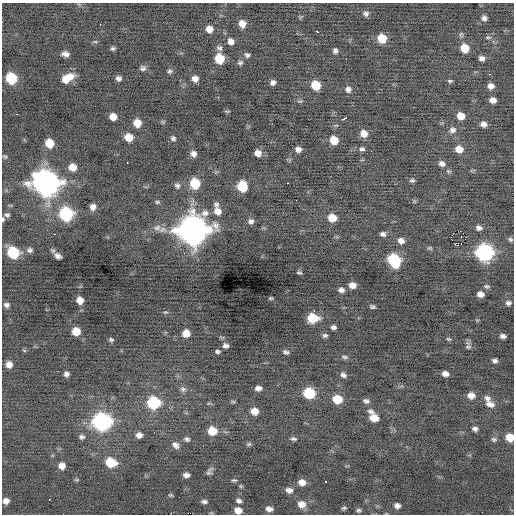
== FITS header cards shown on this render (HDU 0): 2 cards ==
NAXIS1  =                  512 / Axis length
NAXIS2  =                  512 / Axis length

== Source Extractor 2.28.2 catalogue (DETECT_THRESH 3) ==
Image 512 x 512 px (HDU 0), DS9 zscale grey, 1 PNG px = 1 image px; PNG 516 x 516 px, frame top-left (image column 1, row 512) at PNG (2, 3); no overlay
Background -0.191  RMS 0.9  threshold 2.7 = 3 sigma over >= 5 px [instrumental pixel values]
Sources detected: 170; all 170 listed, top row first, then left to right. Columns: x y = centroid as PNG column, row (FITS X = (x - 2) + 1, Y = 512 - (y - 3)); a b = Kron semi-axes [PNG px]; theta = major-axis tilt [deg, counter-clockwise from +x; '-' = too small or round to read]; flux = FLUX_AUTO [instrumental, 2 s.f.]
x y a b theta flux
366 14 6 6 - 180
484 18 5 5 - 200
100 24 2 2 - 41
242 24 7 6 - 500
209 29 6 6 - 470
316 31 3 3 - 240
488 37 7 3 7 88
382 38 7 7 - 1200
231 41 6 6 - 300
95 42 6 4 -1 77
113 48 4 3 - 110
219 48 8 6 -23 160
465 48 7 6 - 1100
335 51 5 4 - 160
66 54 7 5 -8 280
247 55 7 5 -40 140
482 58 6 5 - 230
219 59 7 7 - 1600
346 59 2 2 - 140
240 63 6 6 - 130
143 68 7 6 - 160
170 71 6 6 - 130
489 74 3 2 - 220
11 78 8 7 - 2900
67 78 13 7 30 900
119 78 5 4 - 180
195 79 6 5 - 310
450 81 6 4 -7 87
273 82 5 5 - 210
198 84 2 2 - 35
316 85 7 7 - 1500
491 86 6 5 - 330
348 89 7 7 - 240
493 100 6 5 - 370
227 111 7 2 -4 59
461 116 6 6 - 690
113 117 6 6 - 540
345 118 5 3 - 340
137 123 7 6 - 780
483 124 6 5 - 280
452 130 8 8 - 240
364 134 7 7 - 530
129 137 7 6 - 810
173 138 5 5 - 130
334 140 7 6 - 970
168 141 3 2 - 44
49 143 7 6 - 1100
298 149 6 5 - 270
362 149 8 6 1 140
459 149 7 6 - 660
258 153 6 6 - 420
193 154 6 6 - 260
5 156 6 4 -31 80
127 163 3 2 - 300
442 164 7 6 - 230
72 167 7 6 - 630
448 171 7 4 -25 95
412 180 6 4 -7 110
45 183 12 11 - 53000
195 183 8 7 - 1900
288 183 3 2 - 73
177 186 7 6 - 150
242 186 8 7 - 1900
296 200 2 2 - 52
157 202 6 4 0 91
216 204 6 6 - 160
93 207 6 5 - 330
217 211 9 8 - 450
205 213 9 8 - 290
66 214 8 8 - 6900
7 215 6 5 - 130
332 218 7 6 - 930
3 219 6 4 90 110
251 221 7 6 - 180
157 228 12 8 17 350
479 228 6 5 - 200
193 230 12 11 - 77000
459 231 4 2 - 540
54 234 2 2 - 190
383 234 6 4 -12 170
451 239 3 2 - 140
510 239 6 5 - 110
401 241 7 6 - 320
458 245 4 3 - 8100
429 248 6 4 4 82
30 250 7 6 - 160
13 252 9 7 -42 3400
405 253 2 2 - 150
485 253 9 8 - 14000
58 256 8 5 -31 240
394 260 9 8 - 4700
299 273 5 3 - 88
352 285 6 5 - 430
487 286 8 4 -11 110
341 290 7 5 -6 240
480 294 6 5 - 370
271 298 4 3 - 74
80 300 6 6 - 530
508 303 6 5 - 180
6 305 6 5 - 180
372 307 5 3 - 110
314 311 3 2 - 46
165 312 6 5 - 83
313 318 9 7 -2 1600
333 327 5 4 - 180
76 331 7 6 - 920
186 333 7 7 - 590
325 335 7 5 1 130
503 336 6 4 -5 190
448 339 6 4 -18 80
111 340 5 4 - 100
225 346 6 5 - 210
468 346 10 7 -82 160
24 350 5 3 - 59
217 351 6 4 -3 120
286 352 6 5 - 140
345 357 9 5 -6 130
495 361 5 4 - 160
9 365 6 6 - 370
66 374 5 5 - 190
445 374 6 5 - 310
343 375 7 5 -37 190
258 388 7 5 1 280
183 389 8 7 - 190
309 393 8 7 - 2900
471 395 7 6 - 450
487 398 9 8 - 260
337 399 8 7 - 1400
366 401 8 5 -16 170
233 402 6 4 1 74
154 403 8 8 - 4700
490 404 11 8 -21 380
254 411 7 6 - 600
374 417 10 6 -54 990
102 422 10 9 - 17000
475 429 5 4 - 190
212 431 8 7 - 1200
154 432 2 2 - 29
139 435 7 6 - 310
82 437 7 6 - 170
510 437 7 6 - 960
187 439 7 6 - 150
293 439 8 5 -12 130
494 439 8 6 -4 150
249 444 7 5 15 98
175 445 10 7 -48 270
203 446 2 2 - 26
111 462 9 7 -11 1600
62 466 7 6 - 420
209 471 12 6 58 190
186 475 6 4 -7 240
76 480 7 3 -8 68
234 480 6 3 -4 94
302 482 8 6 -10 450
325 482 3 3 - 300
241 486 5 5 - 71
289 490 8 6 -10 310
170 495 6 3 -25 68
179 497 2 2 - 350
49 499 3 2 - 130
6 501 6 5 - 310
204 501 7 4 -5 150
239 501 7 6 - 170
301 504 9 7 -14 520
397 506 6 5 - 240
344 508 6 4 10 97
269 509 7 5 -6 280
238 510 7 6 - 470
358 510 6 5 - 110
482 512 2 2 - 180
At the frame edge (FLAGS 8, measured only in part): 3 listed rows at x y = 3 219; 510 437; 238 510